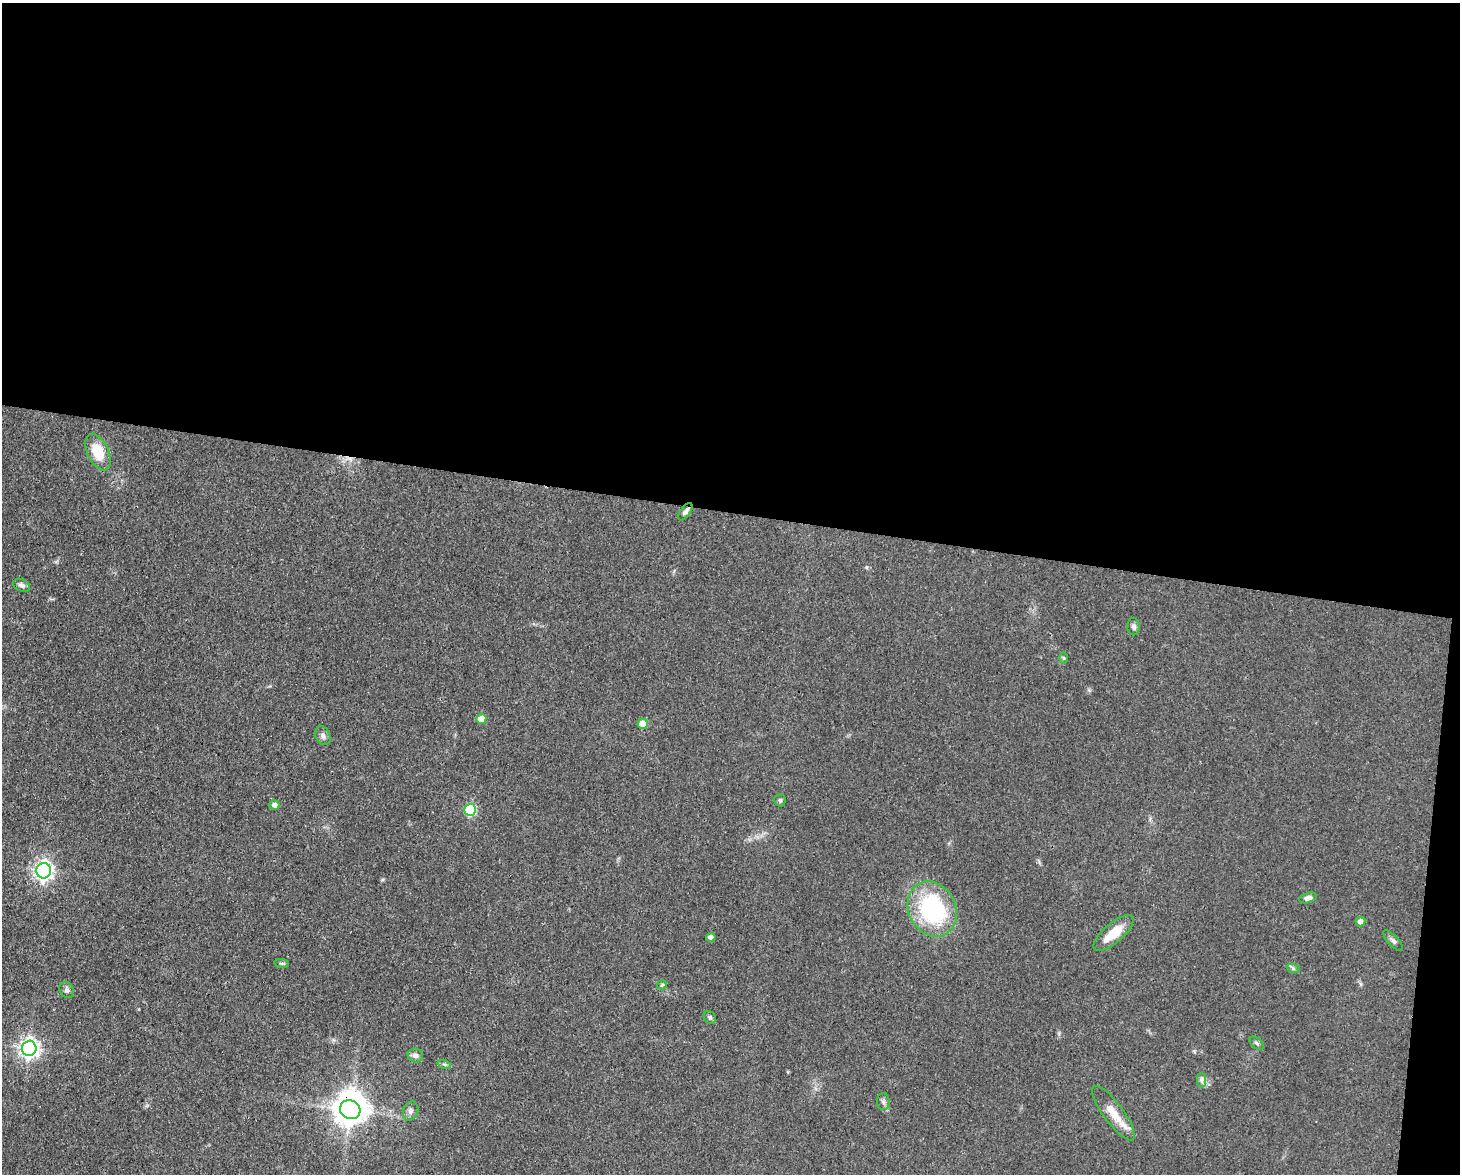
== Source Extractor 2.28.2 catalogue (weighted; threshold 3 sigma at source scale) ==
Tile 3 of 3 x 4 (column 3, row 1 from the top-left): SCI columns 3140-4597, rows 3517-4688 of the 4709 x 4691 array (HDU 1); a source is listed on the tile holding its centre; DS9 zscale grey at full resolution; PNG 1462 x 1176 px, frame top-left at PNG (2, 3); each listed source drawn as its Kron ellipse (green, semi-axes under 4 px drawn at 4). Shown black and unused: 45% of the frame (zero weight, under 3 of 4 exposures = <1% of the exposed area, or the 3 px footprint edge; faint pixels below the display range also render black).
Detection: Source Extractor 2.28.2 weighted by HDU 2 'WHT'; one run over the whole footprint, this tile lists its part. Background 0.0632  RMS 0.0059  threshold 0.0265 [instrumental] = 3 sigma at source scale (4.5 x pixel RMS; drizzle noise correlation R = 1.50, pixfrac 1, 0.05/0.05 arcsec/px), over >= 5 px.
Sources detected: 33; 1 inside a brighter object's white glare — neither listed nor drawn; the other 32 listed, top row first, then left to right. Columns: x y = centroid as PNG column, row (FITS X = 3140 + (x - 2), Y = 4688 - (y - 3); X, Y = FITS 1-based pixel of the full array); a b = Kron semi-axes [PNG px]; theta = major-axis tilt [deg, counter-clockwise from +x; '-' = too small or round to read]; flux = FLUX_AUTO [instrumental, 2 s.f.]
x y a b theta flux
98 452 19 10 -65 18
685 512 10 5 54 2.2
22 585 9 6 -24 2.2
1133 626 9 6 -88 1.8
1063 658 6 4 -89 0.73
481 719 5 5 - 7.5
643 724 5 5 - 10
323 736 10 7 -65 2.2
780 800 6 5 - 1.2
274 805 5 5 - 2.7
470 810 6 6 - 59
44 871 8 7 - 270
1308 898 9 5 14 2.7
932 909 28 23 -64 70
1360 922 5 5 - 3.3
1113 933 25 9 40 13
711 937 5 4 - 2.6
1393 940 13 5 -46 1.9
282 963 7 3 -8 0.82
1293 968 7 4 -19 1.2
662 985 5 4 - 0.86
67 990 8 7 - 2
710 1017 7 5 -54 1.2
1257 1043 8 5 -44 1.3
29 1048 7 7 - 300
415 1055 8 7 - 2.7
444 1064 7 4 -18 1.1
1201 1080 7 4 -90 1.5
883 1101 8 6 -89 1.6
350 1110 10 9 - 860
411 1111 10 7 69 2.5
1113 1113 33 10 -53 12
Overlapping masked pixels (flux is a lower limit): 2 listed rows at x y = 685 512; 350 1110